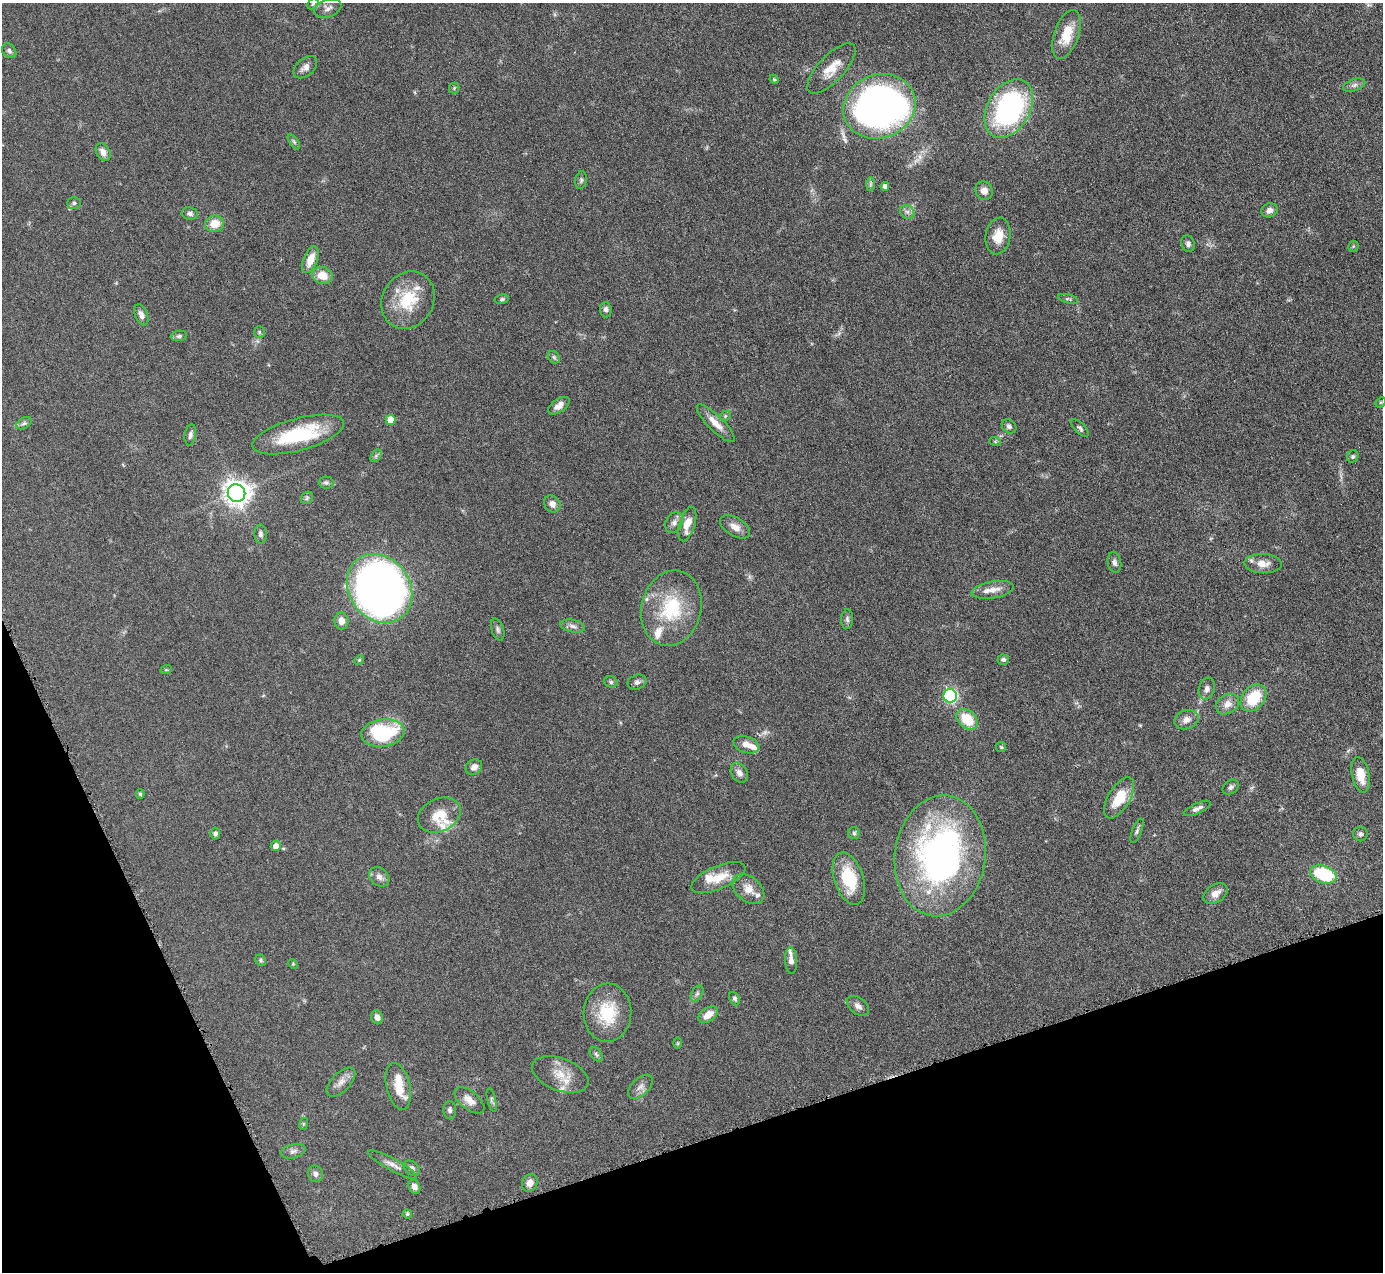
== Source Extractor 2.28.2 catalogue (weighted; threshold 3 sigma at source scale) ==
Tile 14 of 4 x 4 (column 2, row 4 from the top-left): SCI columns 1385-2765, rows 284-1553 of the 5530 x 5515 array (HDU 1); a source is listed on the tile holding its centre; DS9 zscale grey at full resolution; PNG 1385 x 1274 px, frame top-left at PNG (2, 3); each listed source drawn as its Kron ellipse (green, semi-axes under 4 px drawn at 4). Shown black and unused: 17% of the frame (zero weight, under 4 of 8 exposures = <1% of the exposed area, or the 3 px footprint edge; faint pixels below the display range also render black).
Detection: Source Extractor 2.28.2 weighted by HDU 2 'WHT'; one run over the whole footprint, this tile lists its part. Background 0.0476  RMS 0.0039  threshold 0.0158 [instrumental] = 3 sigma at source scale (4.09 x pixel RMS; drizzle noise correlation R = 1.36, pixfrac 0.8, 0.05/0.05 arcsec/px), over >= 5 px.
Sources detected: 139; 1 too faint to see at this stretch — neither listed nor drawn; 13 inside a brighter listed object's ellipse — not listed separately; the other 125 listed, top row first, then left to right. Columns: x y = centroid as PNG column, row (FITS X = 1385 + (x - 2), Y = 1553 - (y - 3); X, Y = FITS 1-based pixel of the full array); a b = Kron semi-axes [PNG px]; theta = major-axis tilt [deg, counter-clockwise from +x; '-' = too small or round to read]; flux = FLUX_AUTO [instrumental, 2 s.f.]
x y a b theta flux
313 4 6 4 46 0.51
328 8 14 8 20 1.9
1066 34 25 12 71 8.9
9 51 8 6 -44 0.93
305 67 14 8 40 2.1
831 68 32 13 47 7
774 79 5 3 - 0.41
1354 85 11 6 19 1.4
454 88 5 5 - 0.49
879 106 37 31 21 190
1009 108 31 21 59 71
294 142 9 4 -55 0.69
103 152 10 6 -61 2
581 180 9 5 80 0.8
870 184 7 4 89 0.62
885 186 4 4 - 1.4
984 191 9 8 - 2.3
74 203 7 6 - 0.75
1269 210 8 6 25 1.9
907 212 8 6 -43 1.2
190 214 8 6 -9 1.2
214 224 9 8 - 5.3
998 236 18 12 80 5.7
1188 244 8 6 -71 1.1
1353 246 5 5 - 0.52
310 260 14 7 68 4.7
322 275 10 8 -19 5.2
502 299 7 4 10 0.6
1068 299 10 4 -14 0.69
408 300 30 25 59 15
606 310 7 6 - 1.1
141 315 11 6 -69 1.9
259 332 6 5 - 0.56
179 336 8 5 8 0.84
554 357 7 5 -46 0.7
1381 402 6 4 43 0.49
559 406 12 6 34 2.4
725 416 6 4 46 0.52
391 420 5 5 - 6.2
24 423 8 5 29 0.88
716 423 25 7 -45 4.3
1009 426 8 6 -41 0.98
1080 428 11 5 -46 0.88
298 434 47 16 15 27
190 435 11 5 82 1.1
995 441 6 4 -19 0.45
376 456 7 4 56 0.64
1353 456 6 5 - 0.67
326 482 7 6 - 0.85
236 493 9 8 - 370
307 498 7 5 49 0.7
552 504 9 7 -50 2.1
674 523 11 8 61 1.7
687 524 18 7 73 5
735 527 16 9 -31 3
260 534 9 6 -88 1.1
1114 562 10 6 -80 1.3
1263 564 19 9 -2 3.9
380 588 37 30 -53 310
993 590 21 8 10 3.6
671 608 38 30 76 22
847 619 10 6 86 1
341 621 8 7 - 2.7
573 626 12 6 -11 1.5
498 629 11 6 -71 0.97
359 660 5 4 - 0.37
1003 660 6 5 - 0.95
166 670 6 3 18 0.35
611 682 7 5 -16 0.77
637 682 9 7 21 1.3
1207 689 11 8 73 1.6
950 696 7 6 - 62
1253 698 15 11 50 12
1227 704 12 9 31 3
967 719 12 8 -42 10
1186 720 12 9 18 2.4
383 733 22 13 7 27
746 745 13 8 -18 3.4
1001 747 5 5 - 0.47
474 767 9 7 37 2
739 773 11 7 -58 1.9
1361 775 18 9 -78 5.8
1231 787 9 6 38 0.92
140 794 5 4 - 0.46
1119 798 23 11 59 10
1197 808 14 5 25 1.5
439 815 22 16 25 7.3
1137 831 13 4 68 0.99
215 833 6 4 83 0.87
854 833 6 6 - 0.67
1360 834 7 7 - 1
276 846 5 5 - 2.3
940 856 60 45 82 120
1323 874 14 8 -18 22
379 877 11 8 -40 1.9
718 878 29 11 23 6.8
849 879 27 14 -72 15
748 889 18 12 -41 4.2
1216 894 13 9 35 2.8
261 960 6 5 - 0.58
791 960 13 6 -86 1.9
293 964 5 4 - 0.33
697 994 8 5 63 0.92
735 998 7 5 -64 0.77
858 1006 13 8 -37 1.9
607 1013 29 24 87 15
708 1015 11 7 35 3.9
377 1017 7 6 - 1.9
678 1043 6 4 90 0.38
596 1054 8 5 -49 0.79
560 1074 29 16 -21 7.3
341 1082 18 9 46 2.8
398 1086 24 12 -76 6.3
640 1087 15 8 43 2
469 1100 18 9 -39 3.5
492 1100 12 4 -77 0.77
450 1110 9 6 89 1
303 1124 6 4 72 0.41
293 1151 12 7 15 1.4
393 1165 27 6 -28 2.4
412 1168 9 6 -40 1.2
315 1174 8 7 - 1.3
530 1183 9 7 62 2.7
414 1187 7 5 -64 1.9
407 1214 4 4 - 0.58